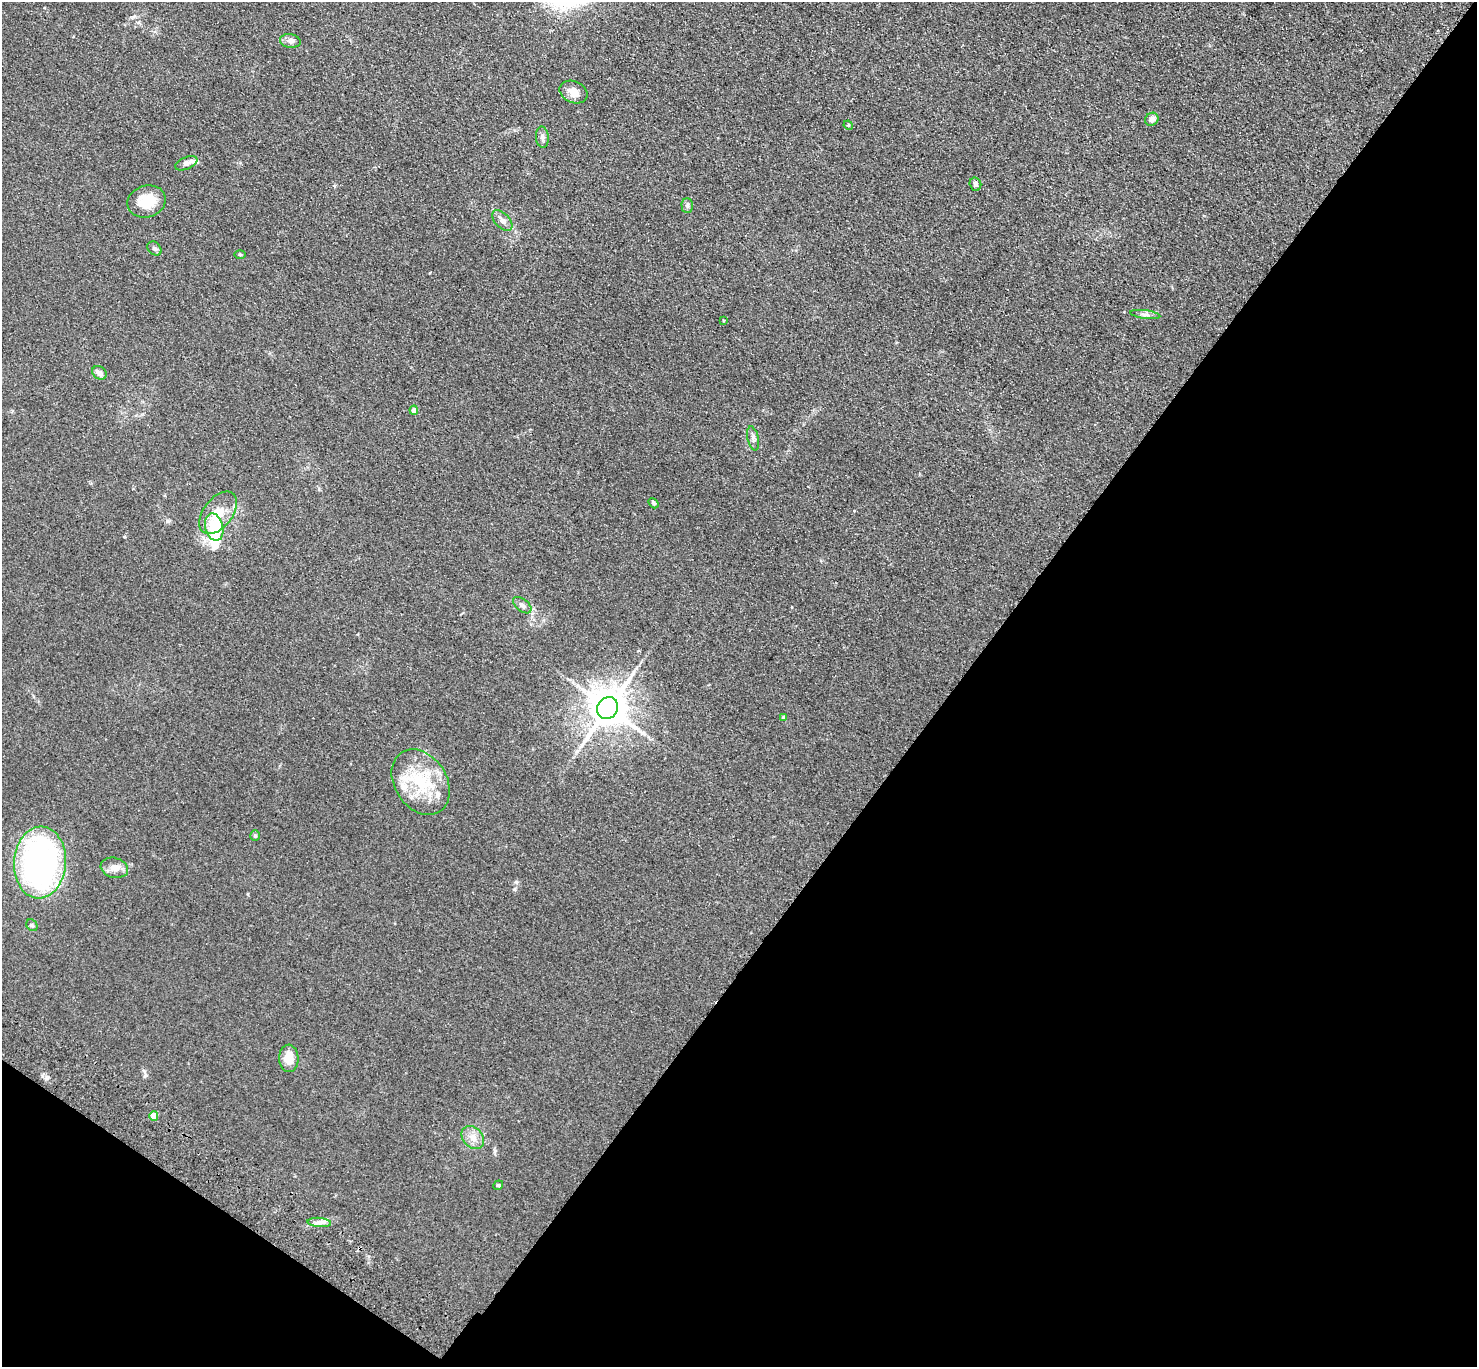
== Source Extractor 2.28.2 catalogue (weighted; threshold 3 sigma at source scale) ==
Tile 15 of 4 x 4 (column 3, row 4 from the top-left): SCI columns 2989-4463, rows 204-1568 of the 5975 x 6006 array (HDU 1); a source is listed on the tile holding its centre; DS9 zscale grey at full resolution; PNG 1479 x 1369 px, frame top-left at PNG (2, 2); each listed source drawn as its Kron ellipse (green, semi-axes under 4 px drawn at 4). Shown black and unused: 39% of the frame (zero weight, under 2 of 3 exposures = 3% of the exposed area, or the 3 px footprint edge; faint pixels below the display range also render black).
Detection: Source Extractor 2.28.2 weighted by HDU 2 'WHT'; one run over the whole footprint, this tile lists its part. Background 0.0978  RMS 0.012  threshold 0.0537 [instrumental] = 3 sigma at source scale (4.5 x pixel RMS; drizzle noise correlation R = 1.50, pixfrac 1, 0.05/0.05 arcsec/px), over >= 5 px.
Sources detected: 38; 1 inside a brighter object's white glare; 1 cosmic-ray / hot-pixel residue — neither listed nor drawn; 3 inside a brighter listed object's ellipse — not listed separately; the other 33 listed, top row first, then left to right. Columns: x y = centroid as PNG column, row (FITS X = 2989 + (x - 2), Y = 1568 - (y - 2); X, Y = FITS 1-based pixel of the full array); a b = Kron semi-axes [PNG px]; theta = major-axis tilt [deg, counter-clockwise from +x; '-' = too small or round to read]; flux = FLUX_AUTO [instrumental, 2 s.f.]
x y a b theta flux
290 41 10 7 -7 5.9
574 92 14 10 -24 11
1152 119 7 6 - 6.6
848 125 5 4 - 1.1
542 137 11 6 -84 3.7
186 163 12 6 23 4.8
975 184 7 5 -75 4
147 202 19 16 18 28
687 206 7 5 -88 2.8
502 221 12 7 -47 7.4
154 248 8 6 -43 2.8
240 255 6 4 -1 1.2
1145 314 15 4 -7 4.2
724 320 3 2 - 1.4
99 373 8 6 -39 5.5
414 410 4 4 - 9.5
753 438 12 5 -78 3.9
654 503 6 4 -51 2
218 513 24 14 52 25
214 527 14 9 -75 41
522 605 11 6 -38 4.2
608 708 11 10 - 3000
784 718 4 4 - 5.1
421 782 35 26 -57 65
255 836 5 4 - 1.7
40 862 36 26 86 310
114 868 14 10 -15 8.7
32 925 6 5 - 1.9
289 1058 14 9 -88 17
154 1116 4 4 - 17
473 1137 13 10 -46 10
498 1185 5 4 - 1.5
319 1222 12 4 -5 5.5
Unlisted compact peaks at least as high as the median listed source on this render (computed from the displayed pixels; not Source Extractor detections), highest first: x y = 514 889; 47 1078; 167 521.